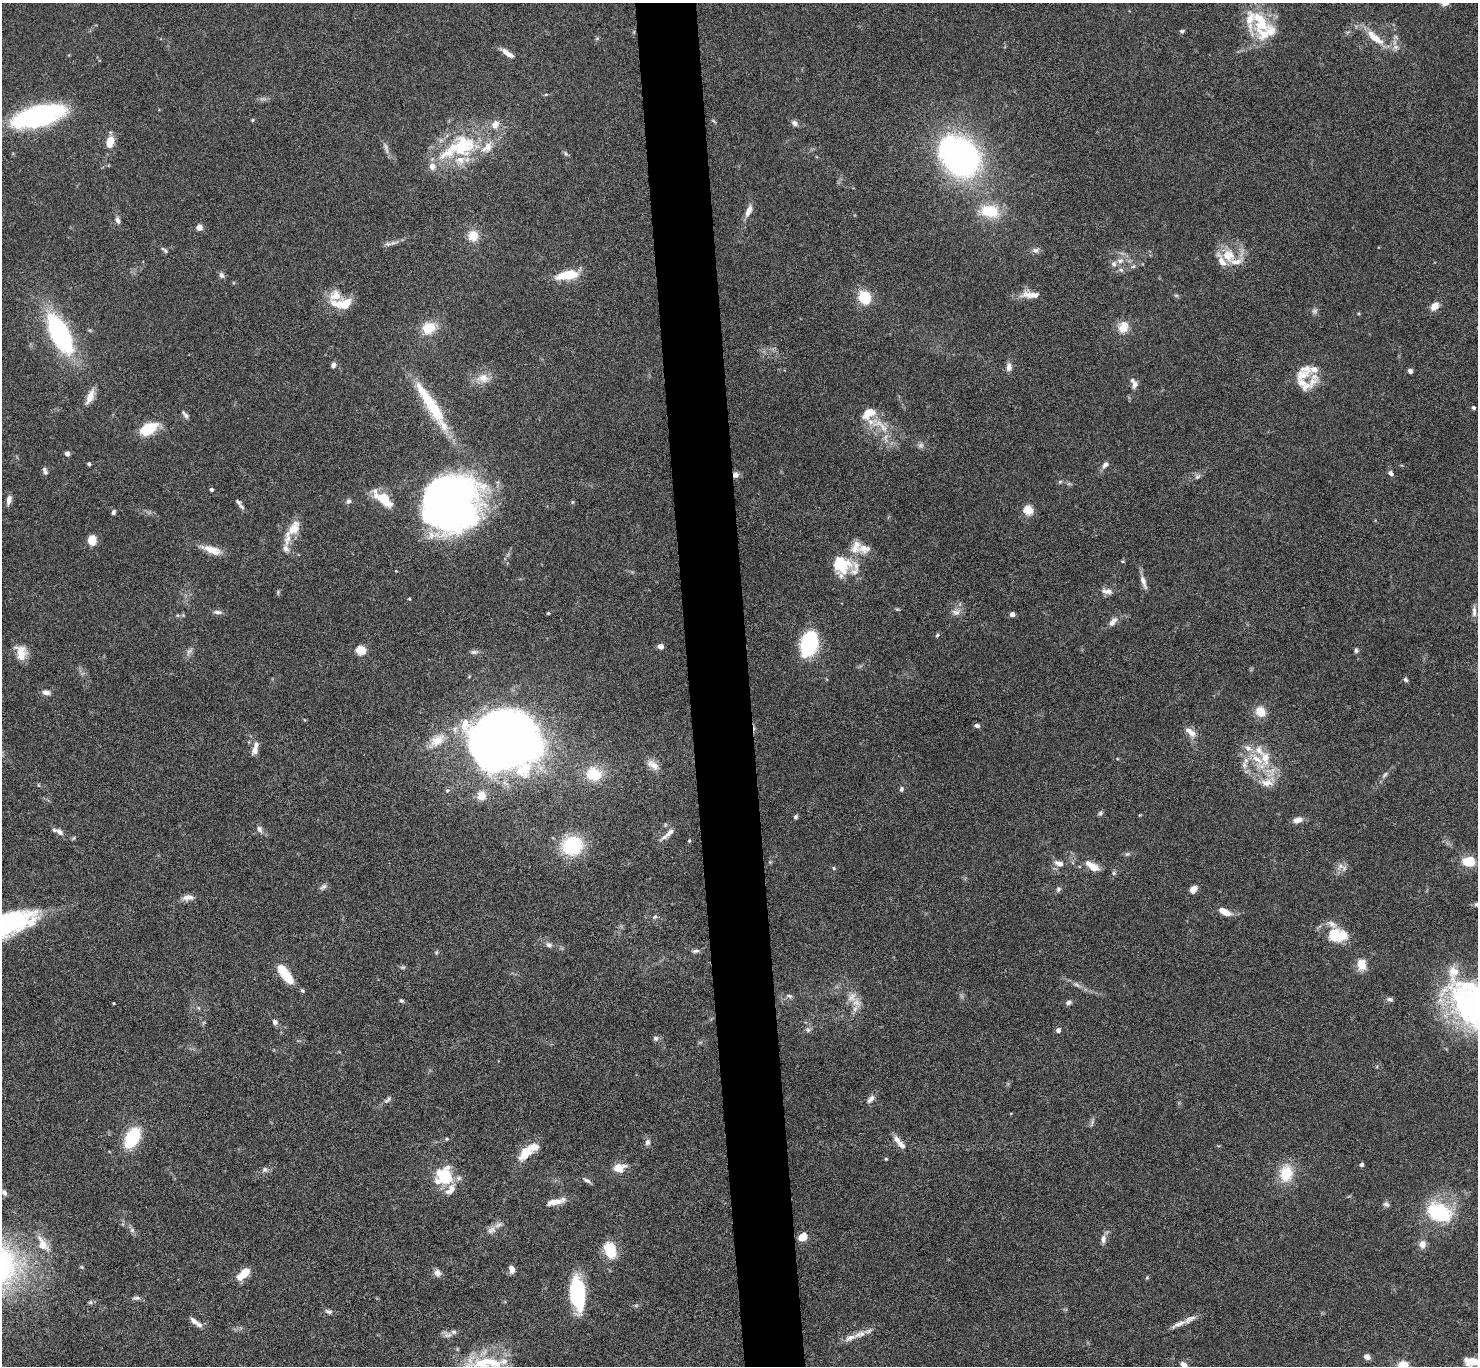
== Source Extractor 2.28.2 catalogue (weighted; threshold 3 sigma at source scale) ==
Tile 5 of 3 x 3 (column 2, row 2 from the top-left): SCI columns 1477-2952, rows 1546-2909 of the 4427 x 4397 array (HDU 1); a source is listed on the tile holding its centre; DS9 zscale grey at full resolution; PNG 1480 x 1368 px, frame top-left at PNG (2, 3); no overlay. Shown black and unused: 4% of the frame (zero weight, under 4 of 8 exposures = <1% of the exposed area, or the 3 px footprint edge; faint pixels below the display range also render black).
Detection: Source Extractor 2.28.2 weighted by HDU 2 'WHT'; one run over the whole footprint, this tile lists its part. Background 0.0565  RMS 0.0038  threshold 0.0154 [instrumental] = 3 sigma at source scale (4.09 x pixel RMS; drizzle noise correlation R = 1.36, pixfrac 0.8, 0.05/0.05 arcsec/px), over >= 5 px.
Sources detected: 258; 5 too faint to see at this stretch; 5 inside a brighter object's white glare — not listed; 52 inside a brighter listed object's ellipse — not listed separately; the other 196 listed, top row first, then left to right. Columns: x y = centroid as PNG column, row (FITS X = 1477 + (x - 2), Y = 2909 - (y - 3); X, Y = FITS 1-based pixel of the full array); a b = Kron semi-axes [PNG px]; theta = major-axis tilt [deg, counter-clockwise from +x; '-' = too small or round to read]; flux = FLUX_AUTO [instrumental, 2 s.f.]
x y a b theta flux
1260 21 37 23 -65 17
1182 31 6 5 - 0.64
1375 38 30 10 -39 7.5
597 39 6 4 1 0.47
508 53 16 5 -36 3
546 94 6 3 19 0.36
38 116 50 18 14 61
252 120 4 4 - 0.38
713 121 7 3 -45 0.4
794 123 8 7 - 1.4
495 125 14 10 69 3.2
110 142 11 7 77 5.7
462 147 26 20 -53 15
487 147 21 12 47 5.9
386 148 18 5 -72 1.6
566 154 7 4 -58 0.67
961 157 34 30 -61 110
432 166 10 9 - 2.5
749 210 17 7 66 2.7
989 211 21 13 -7 13
118 220 9 5 -72 1.3
199 227 8 7 - 1.7
473 236 10 10 - 6
388 244 12 6 4 1.3
164 250 10 4 -40 0.73
1036 250 8 7 - 1.4
1229 255 21 17 -51 8.3
1120 261 9 7 13 2
1133 266 7 5 29 0.75
1121 270 7 5 -44 0.85
221 275 8 7 - 1.1
567 275 28 11 10 9.1
1030 295 26 9 -3 4
335 296 16 14 2 5.7
865 297 7 6 - 21
1435 306 11 8 46 3
1315 311 8 8 - 1
1123 327 14 11 74 5.1
429 328 15 12 27 7.9
60 334 42 18 -63 50
333 365 8 6 66 1.2
1009 367 11 7 89 1.9
1410 371 5 5 - 1.2
1302 375 24 14 9 5.5
483 378 18 12 0 4.2
1135 384 9 6 68 1.6
90 396 22 8 67 3.5
434 408 30 15 -64 10
1474 408 4 4 - 0.77
186 416 9 6 -53 1.1
881 425 59 16 -40 11
149 428 21 11 25 11
67 454 4 4 - 2
89 464 4 4 - 0.55
1105 465 11 6 52 1.4
45 471 10 5 -70 1.1
1391 473 7 5 -39 1.1
735 475 8 7 - 1.5
1197 476 10 6 45 1.1
1060 482 5 5 - 0.52
211 490 4 4 - 0.69
383 499 25 10 -39 9.7
9 500 11 5 80 1.9
348 501 7 6 - 0.95
572 502 6 4 89 0.44
451 503 48 45 -89 260
241 506 12 5 -39 0.99
1028 510 5 5 - 18
113 512 6 5 - 0.79
294 528 19 12 58 5.8
92 540 7 6 - 8.4
209 549 24 10 -23 4.1
286 549 11 8 -67 1.8
864 549 24 13 -4 4.4
1122 561 5 3 - 0.36
844 563 18 15 4 7.5
1143 582 19 6 -70 2.3
1108 591 12 9 -10 2.1
1474 611 16 5 -90 1.6
218 612 13 5 -3 1.3
956 612 12 8 -9 1.8
548 613 5 4 - 0.4
1012 614 4 4 - 2.3
183 615 5 5 - 0.44
1113 622 15 7 51 2.3
937 635 6 4 66 0.53
809 644 19 11 77 48
660 646 5 4 - 2.9
360 650 5 5 - 18
1356 650 7 5 -84 0.71
189 651 14 5 53 1.3
20 652 20 16 86 4.7
474 652 10 6 1 1.1
1405 680 6 5 - 0.66
46 692 10 6 -9 1.6
1260 711 12 10 -51 5.2
501 722 34 11 11 190
977 725 6 5 - 1.1
1190 732 18 8 -38 3
437 741 25 13 38 7.4
255 750 11 7 77 2.3
1257 759 38 13 -52 12
653 765 18 9 -36 3.2
1244 765 12 7 -77 2.2
594 774 18 15 -14 11
1385 775 12 5 49 1.3
901 789 7 5 87 0.74
447 790 6 5 - 0.63
481 796 12 11 - 3.5
1100 813 8 6 53 0.75
796 817 6 5 - 0.66
1298 820 12 7 17 2.3
665 825 6 4 72 0.46
260 829 11 7 -65 1.4
59 832 12 7 -41 1.8
667 834 24 6 41 2.4
689 841 4 4 - 0.36
572 846 22 19 11 21
1127 854 7 5 41 0.67
770 862 5 5 - 0.38
1469 862 13 10 1 7.7
1059 864 11 7 -17 2.5
1092 866 19 8 -34 4.5
1341 866 12 9 44 2.2
834 868 5 4 - 0.46
1114 873 6 6 - 0.66
323 887 10 6 38 1.1
1058 889 7 6 - 0.87
1193 889 7 6 - 3.3
186 897 11 8 36 1.8
1226 913 13 9 -9 2.6
655 917 7 5 22 0.75
2 925 67 20 18 76
1337 936 21 14 1 12
549 945 9 6 -19 1.2
695 951 11 5 12 1
437 952 6 4 71 0.44
1361 964 13 10 -81 4.8
285 973 21 7 -54 14
1077 985 12 5 -34 1.5
302 991 5 5 - 0.57
789 996 10 5 -18 0.89
1390 999 9 6 -15 0.97
401 1001 6 4 -33 0.6
1069 1002 8 6 20 1
113 1003 3 3 - 0.29
857 1003 16 12 -49 4.1
1475 1005 69 43 -40 100
275 1022 7 6 - 1.2
808 1030 7 6 - 0.91
1058 1030 5 5 - 1.2
656 1038 7 7 - 0.91
871 1099 11 6 51 1.8
386 1101 7 5 34 0.92
1092 1123 12 3 74 0.77
132 1138 19 11 60 19
447 1139 4 4 - 0.37
647 1142 8 7 - 1.3
901 1144 16 8 -44 2.4
525 1153 20 11 52 6.9
886 1159 4 4 - 0.36
1362 1165 4 4 - 1.1
619 1168 15 10 15 5
265 1170 9 7 -1 1.2
1286 1173 23 17 82 9.4
445 1177 8 8 - 32
587 1180 11 5 -27 1
450 1189 21 10 50 3.8
4 1192 11 6 -49 1.5
554 1202 23 7 11 3.7
1386 1204 8 6 -40 1
1439 1212 25 17 -24 28
132 1230 6 6 - 0.86
491 1230 13 8 22 2
803 1237 10 8 31 3.6
1103 1239 13 6 84 1.7
43 1244 28 12 -57 6.2
1422 1244 10 8 -83 2.4
610 1250 14 10 -76 13
512 1269 9 6 -70 1.8
244 1273 15 7 43 7.6
437 1273 10 9 - 1.6
1147 1278 6 4 2 0.4
577 1293 31 14 -84 29
136 1298 12 5 0 1.1
90 1302 6 5 - 0.63
329 1311 10 5 -19 1.1
194 1321 12 6 -39 1.7
1178 1324 23 6 25 2.5
448 1335 12 6 6 1.5
850 1338 21 8 21 3.1
1367 1357 7 5 -28 1.9
1474 1361 18 10 9 5.1
486 1363 55 21 2 23
1184 1365 10 7 -45 1.9
1403 1365 9 8 - 5.7
Overlapping masked pixels (flux is a lower limit): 1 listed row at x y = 735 475
Isophote crosses this tile's border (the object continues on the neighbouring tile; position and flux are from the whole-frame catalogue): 7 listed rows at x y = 2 925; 1475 1005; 4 1192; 1474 1361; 486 1363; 1184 1365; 1403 1365